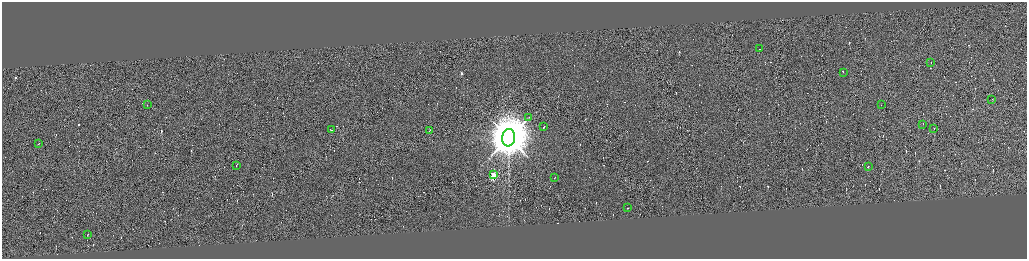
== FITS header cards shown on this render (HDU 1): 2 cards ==
NAXIS1  =                 4100
NAXIS2  =                 1026

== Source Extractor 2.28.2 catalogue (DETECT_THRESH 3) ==
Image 4100 x 1026 px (HDU 1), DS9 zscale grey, zoomed out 1/4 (1 PNG px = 4 x 4 image px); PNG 1029 x 261 px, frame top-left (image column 3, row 1026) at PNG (2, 2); each listed source drawn as its Kron ellipse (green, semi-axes under 4 px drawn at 4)
Background 0.0326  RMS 4.2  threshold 12.6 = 3 sigma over >= 5 px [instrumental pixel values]
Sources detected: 416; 396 cannot appear on this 1/4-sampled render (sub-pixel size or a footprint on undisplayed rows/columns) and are neither listed nor drawn; the other 20 listed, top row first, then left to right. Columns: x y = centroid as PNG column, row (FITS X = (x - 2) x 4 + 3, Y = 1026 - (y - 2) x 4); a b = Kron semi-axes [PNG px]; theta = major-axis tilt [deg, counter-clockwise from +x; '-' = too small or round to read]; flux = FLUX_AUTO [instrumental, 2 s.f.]
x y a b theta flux
759 49 2 1 - 1.1e+04
931 62 2 1 - 9.1e+03
843 73 2 1 - 2.8e+04
992 99 2 1 - 1.4e+04
147 105 2 1 - 1.3e+04
881 105 2 1 - 2.0e+04
529 117 2 1 - 8.7e+02
923 124 2 1 - 1.4e+04
543 127 2 1 - 4.6e+04
934 129 2 1 - 1.9e+04
331 130 3 1 - 2.5e+04
429 131 2 1 - 2.4e+04
509 138 8 6 82 1.6e+07
39 143 2 1 - 9.2e+03
236 165 2 1 - 1.2e+04
868 166 2 1 - 2.8e+04
493 175 2 2 - 1.5e+05
555 177 2 1 - 3.2e+04
628 208 2 1 - 1.1e+04
87 234 2 1 - 1.9e+04
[396 sub-pixel or undisplayed-footprint detections neither listed nor drawn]